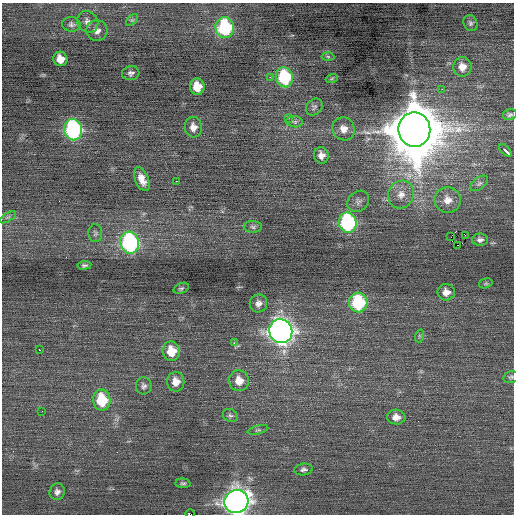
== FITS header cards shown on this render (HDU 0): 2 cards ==
NAXIS1  =                  512 / Axis length
NAXIS2  =                  512 / Axis length

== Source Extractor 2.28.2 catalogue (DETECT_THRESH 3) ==
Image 512 x 512 px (HDU 0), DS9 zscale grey, 1 PNG px = 1 image px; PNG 516 x 516 px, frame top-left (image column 1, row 512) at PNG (2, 3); each listed source drawn as its Kron ellipse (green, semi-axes under 4 px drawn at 4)
Background 0.0486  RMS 0.81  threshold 2.44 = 3 sigma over >= 5 px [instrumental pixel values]
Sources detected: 65; all 65 listed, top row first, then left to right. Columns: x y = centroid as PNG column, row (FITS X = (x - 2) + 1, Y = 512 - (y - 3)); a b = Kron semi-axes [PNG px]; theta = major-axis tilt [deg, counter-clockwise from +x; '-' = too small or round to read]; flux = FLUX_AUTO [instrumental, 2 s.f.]
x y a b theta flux
132 20 7 4 43 89
88 22 11 10 - 300
470 23 8 6 -66 150
71 24 9 7 -10 170
225 28 10 9 - 5400
97 31 10 10 - 330
328 57 6 4 -2 70
60 59 7 7 - 540
462 67 9 9 - 460
131 73 9 7 6 170
270 77 2 2 - 180
284 77 10 8 -76 4400
332 78 6 4 20 59
197 87 8 7 - 880
442 89 2 2 - 150
314 107 9 7 48 150
510 114 7 5 12 110
288 118 2 2 - 210
295 122 8 5 -6 140
193 127 10 8 -83 370
344 129 12 11 - 480
73 130 11 9 -80 11000
414 130 17 16 - 350000
505 150 7 3 -45 1200
321 155 8 7 - 330
142 179 13 6 -67 510
176 181 2 2 - 260
479 183 10 6 37 160
401 194 14 12 65 640
448 200 13 13 - 610
358 201 12 9 41 270
8 217 9 4 30 110
348 223 10 9 - 8500
253 227 9 5 -2 150
95 233 9 7 -88 140
465 235 2 2 - 21000
451 237 2 2 - 28
480 240 8 6 -1 190
130 243 11 9 -76 9900
458 245 3 2 - 300
84 265 7 4 6 120
486 283 7 5 16 79
181 288 8 5 21 100
446 292 8 8 - 400
258 303 9 8 - 280
358 303 10 9 - 4400
281 331 12 11 - 39000
419 336 6 4 72 83
234 343 3 2 - 200
40 350 3 3 - 440
171 351 9 8 - 1100
511 377 7 6 - 100
239 381 10 10 - 680
176 382 10 8 -90 520
144 386 8 8 - 170
102 400 10 8 -81 2200
42 411 2 2 - 34
230 416 8 6 -31 130
396 417 9 7 -5 430
258 430 10 4 13 110
303 469 9 6 7 160
183 483 7 4 -3 100
57 492 8 7 - 220
236 502 12 11 - 47000
190 514 5 2 - 3100
At the frame edge (FLAGS 8, measured only in part): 3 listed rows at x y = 511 377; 236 502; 190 514